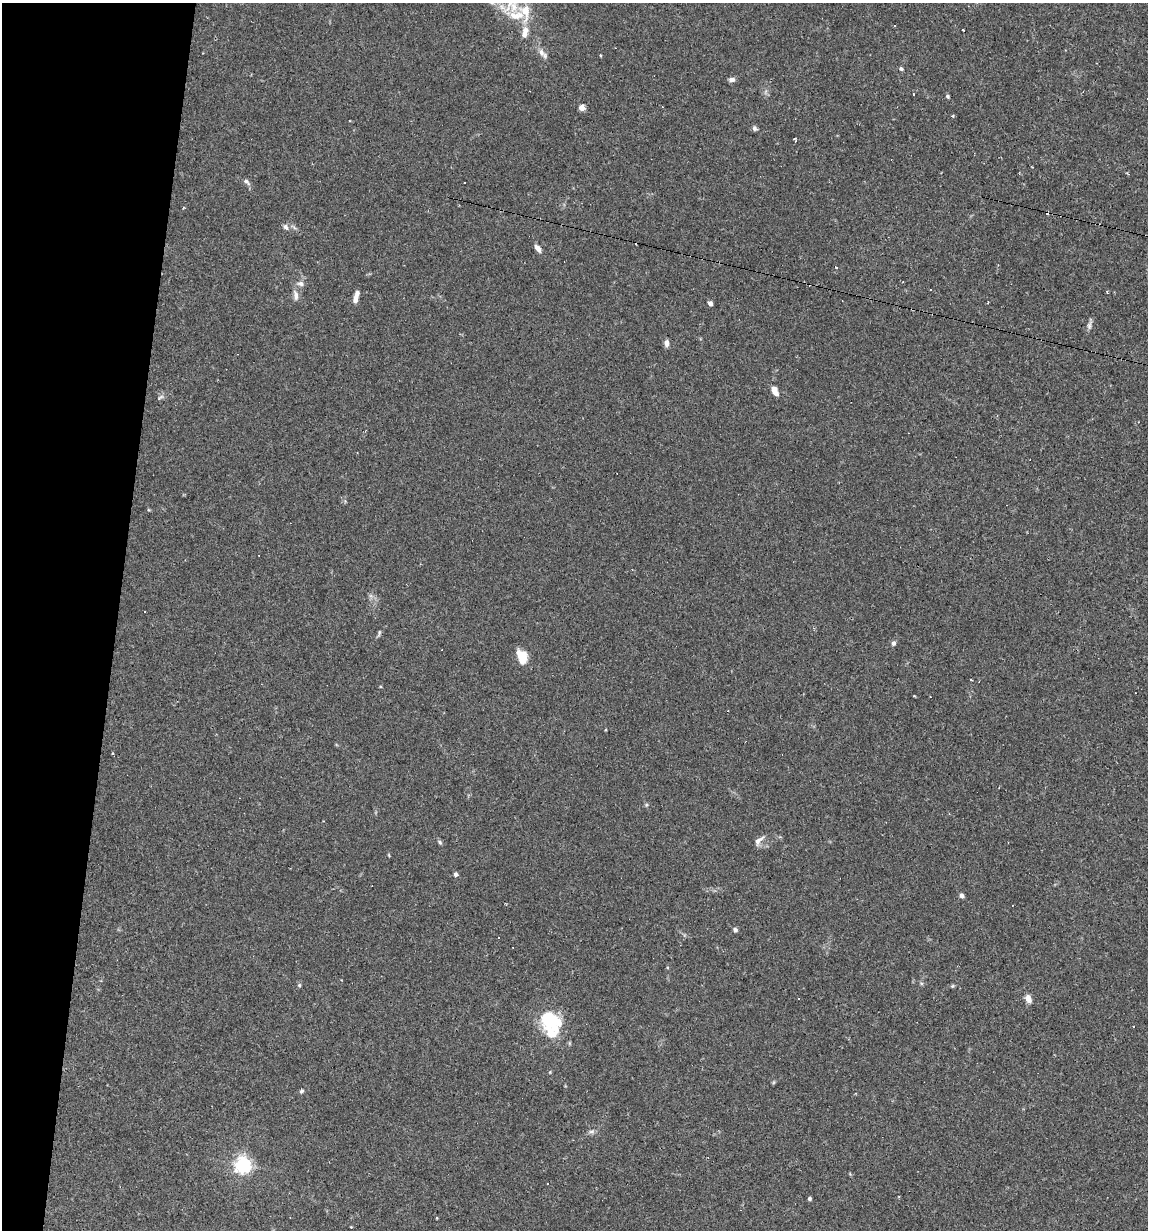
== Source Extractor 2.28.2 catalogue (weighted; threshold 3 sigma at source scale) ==
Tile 9 of 4 x 4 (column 1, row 3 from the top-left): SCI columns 236-1381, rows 1229-2456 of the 4935 x 4911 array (HDU 1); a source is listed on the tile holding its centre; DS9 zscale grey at full resolution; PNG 1150 x 1232 px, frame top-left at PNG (2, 3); no overlay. Shown black and unused: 10% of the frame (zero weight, under 2 of 3 exposures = <1% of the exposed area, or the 3 px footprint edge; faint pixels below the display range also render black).
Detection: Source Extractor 2.28.2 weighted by HDU 2 'WHT'; one run over the whole footprint, this tile lists its part. Background 0.0551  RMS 0.0043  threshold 0.0196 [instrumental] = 3 sigma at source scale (4.5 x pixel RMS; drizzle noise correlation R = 1.50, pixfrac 1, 0.05/0.05 arcsec/px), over >= 5 px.
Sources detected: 70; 1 too faint to see at this stretch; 1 inside a brighter object's white glare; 12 cosmic-ray / hot-pixel residue — not listed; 4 inside a brighter listed object's ellipse — not listed separately; the other 52 listed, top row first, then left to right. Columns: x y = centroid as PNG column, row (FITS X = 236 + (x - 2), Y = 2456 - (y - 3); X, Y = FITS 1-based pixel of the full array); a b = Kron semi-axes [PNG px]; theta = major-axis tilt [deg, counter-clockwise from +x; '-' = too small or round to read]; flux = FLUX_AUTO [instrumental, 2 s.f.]
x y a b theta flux
513 6 41 22 5 17
963 30 3 2 - 0.62
525 32 15 8 79 4.1
543 54 16 7 -44 2.5
901 69 5 4 - 0.89
732 80 7 5 9 1.6
765 92 7 4 71 0.84
947 96 5 4 - 0.77
582 108 4 4 - 5.3
754 128 7 5 -89 1
794 139 4 3 - 0.78
247 182 11 5 -40 1.4
285 227 8 6 -50 1.5
538 248 10 5 -50 2.3
837 267 3 2 - 0.95
300 283 11 7 -11 1.8
296 295 15 7 -82 2.4
356 297 13 5 77 3.3
710 303 4 4 - 2.1
1089 325 13 5 77 1.5
666 343 7 6 - 1.9
775 391 12 7 -65 3.1
160 397 10 4 33 0.97
144 612 3 2 - 0.53
379 633 10 4 73 0.84
893 643 6 5 - 1.2
522 656 15 10 -70 7.4
971 680 3 2 - 0.36
381 686 4 3 - 0.44
930 697 2 2 - 0.33
112 753 3 3 - 0.4
646 805 6 4 46 0.57
759 841 16 7 45 2.4
440 842 8 5 -46 0.82
389 855 5 3 - 0.4
455 874 5 5 - 1.1
962 896 4 4 - 2.1
735 930 6 5 - 1
499 938 3 3 - 2
921 983 6 4 -18 0.6
299 985 5 5 - 0.65
952 986 5 5 - 0.54
1028 999 9 6 -68 2.9
548 1021 27 22 67 17
774 1082 6 4 71 0.5
301 1091 6 5 - 0.76
591 1132 10 5 1 1.2
243 1165 6 6 - 160
548 1184 3 3 - 0.84
899 1196 4 2 - 0.35
809 1199 4 4 - 0.86
351 1227 4 3 - 0.3
Isophote crosses this tile's border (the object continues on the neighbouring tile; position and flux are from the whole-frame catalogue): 1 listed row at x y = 513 6